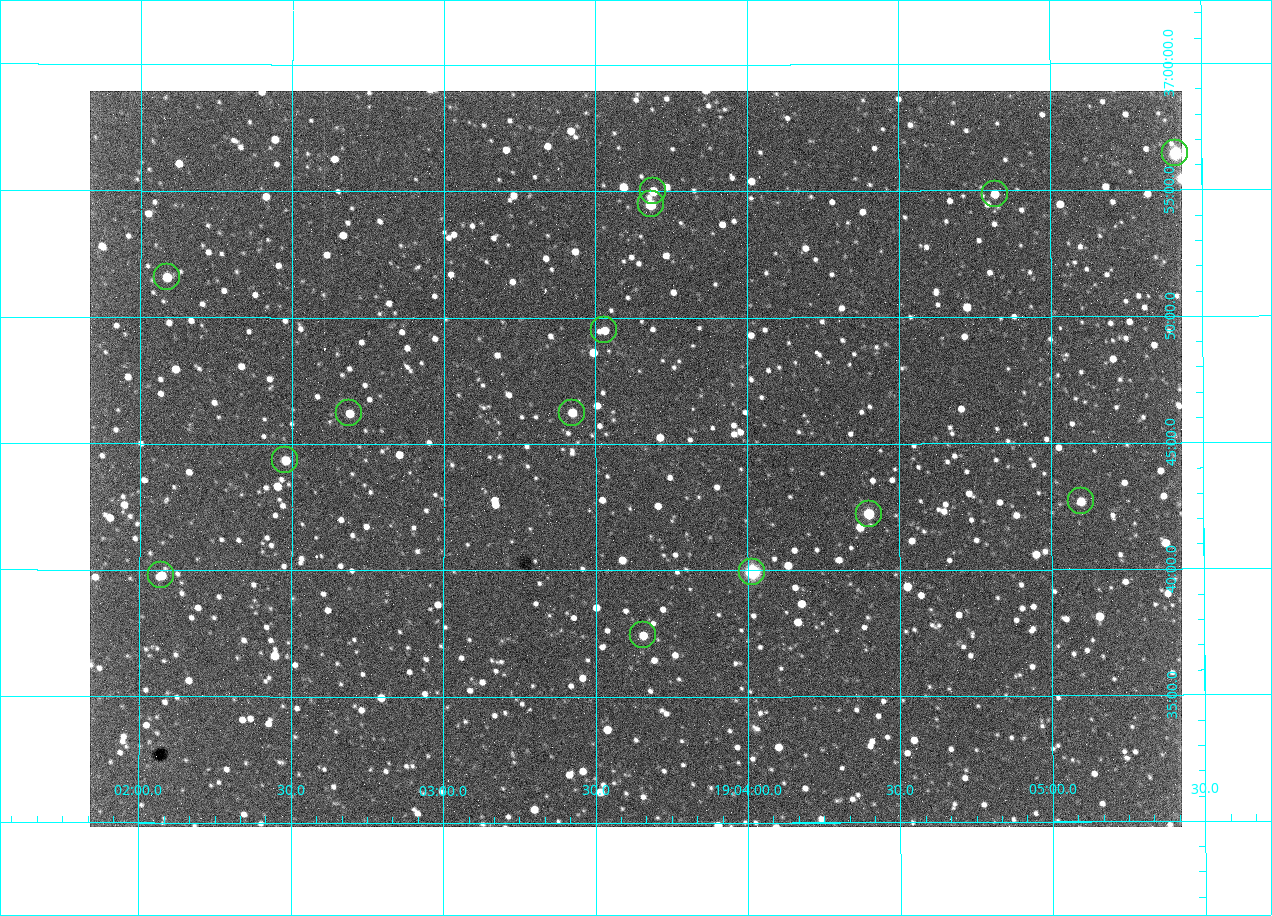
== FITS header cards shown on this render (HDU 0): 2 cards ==
NAXIS1  =                 1092 /fastest changing axis
NAXIS2  =                  736 /next to fastest changing axis

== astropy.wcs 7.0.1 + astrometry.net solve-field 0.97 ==
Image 1092 x 736 px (HDU 0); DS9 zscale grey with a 90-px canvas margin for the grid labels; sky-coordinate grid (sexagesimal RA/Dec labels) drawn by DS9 from the SOLVED WCS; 14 Tycho-2 reference stars matched to detected sources circled (green)
Header WCS: none
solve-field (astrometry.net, Tycho-2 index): SOLVED blind (the file carries no WCS)
Solved WCS: RA---TAN-SIP/DEC--TAN-SIP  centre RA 19:03:38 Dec +36:44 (285.91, +36.74 deg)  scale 2.37 arcsec/px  FOV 43.2' x 29.1'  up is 0 deg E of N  parity flipped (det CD > 0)
(file carries no celestial WCS; the grid is the blind solution)
Tycho-2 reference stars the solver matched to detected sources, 14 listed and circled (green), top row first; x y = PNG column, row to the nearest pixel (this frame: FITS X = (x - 90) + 1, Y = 736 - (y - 91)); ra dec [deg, ICRS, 3 dp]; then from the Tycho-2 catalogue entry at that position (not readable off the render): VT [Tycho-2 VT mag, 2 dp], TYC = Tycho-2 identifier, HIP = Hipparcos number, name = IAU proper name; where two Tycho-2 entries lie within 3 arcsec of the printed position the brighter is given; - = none
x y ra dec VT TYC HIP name
1175 153 286.353 +36.941 8.32 2652-644-1 93748 -
653 191 285.922 +36.917 10.48 2652-1249-1 - -
995 194 286.204 +36.915 10.94 2652-350-1 - -
651 204 285.920 +36.908 9.57 2652-218-1 - -
167 277 285.522 +36.860 10.88 2651-1921-1 - -
604 330 285.882 +36.825 10.95 2652-329-1 - -
349 413 285.672 +36.770 11.14 2651-2527-1 - -
572 413 285.856 +36.771 11.11 2652-1253-1 - -
285 460 285.620 +36.739 11.03 2651-1906-1 - -
1081 501 286.274 +36.711 10.88 2652-1070-1 - -
869 514 286.100 +36.704 10.14 2652-1649-1 - -
752 572 286.004 +36.666 8.52 2652-1368-1 - -
161 575 285.518 +36.663 10.71 2651-2245-1 - -
643 635 285.914 +36.624 11.11 2652-845-1 - -